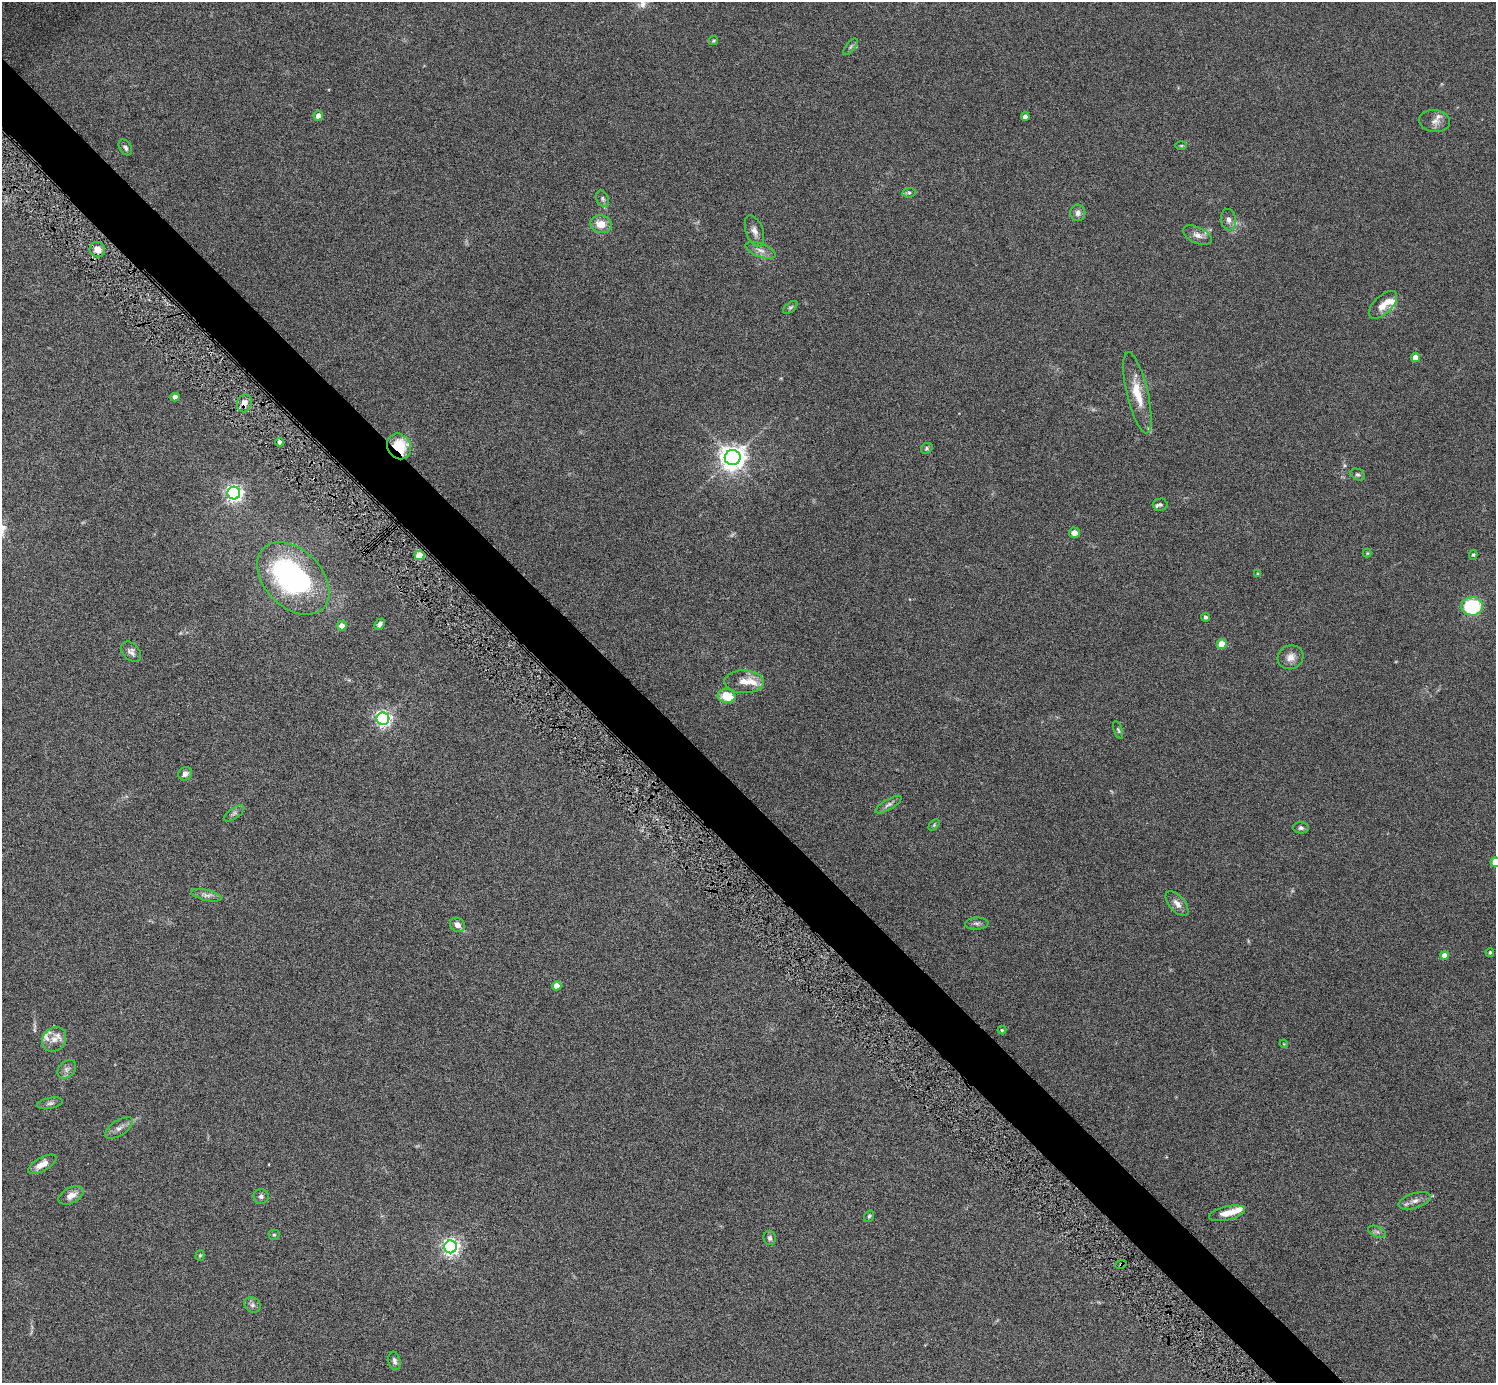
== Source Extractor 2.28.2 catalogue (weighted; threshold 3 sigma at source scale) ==
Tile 11 of 4 x 4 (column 3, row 3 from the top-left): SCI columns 3029-4522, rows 1713-3093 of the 6023 x 6019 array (HDU 1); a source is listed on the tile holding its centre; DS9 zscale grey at full resolution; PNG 1498 x 1385 px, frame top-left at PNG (2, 2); each listed source drawn as its Kron ellipse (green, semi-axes under 4 px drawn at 4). Shown black and unused: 4% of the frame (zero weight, under 5 of 9 exposures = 3% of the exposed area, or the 3 px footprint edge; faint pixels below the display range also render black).
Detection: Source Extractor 2.28.2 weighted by HDU 2 'WHT'; one run over the whole footprint, this tile lists its part. Background 0.0498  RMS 0.0042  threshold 0.0172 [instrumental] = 3 sigma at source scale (4.09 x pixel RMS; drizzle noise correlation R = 1.36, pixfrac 0.8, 0.05/0.05 arcsec/px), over >= 5 px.
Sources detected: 88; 1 too faint to see at this stretch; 1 inside a brighter object's white glare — neither listed nor drawn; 7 inside a brighter listed object's ellipse — not listed separately; the other 79 listed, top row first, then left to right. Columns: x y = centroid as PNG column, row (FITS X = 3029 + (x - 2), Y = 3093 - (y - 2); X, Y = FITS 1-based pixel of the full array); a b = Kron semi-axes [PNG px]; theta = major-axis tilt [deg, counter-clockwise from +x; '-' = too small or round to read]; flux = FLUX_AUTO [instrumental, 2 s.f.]
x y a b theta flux
713 41 4 4 - 0.54
850 47 10 4 51 0.96
318 116 4 4 - 2.8
1025 117 4 4 - 2.2
1435 121 15 11 -7 2.7
1181 146 6 4 1 0.48
125 147 8 5 -57 1.1
909 193 6 4 7 0.69
603 199 8 6 -65 0.96
1078 213 8 7 - 1.6
1229 220 11 7 -81 1.8
601 224 11 8 -13 5.1
754 231 16 8 -70 2.5
1197 235 15 8 -24 2.5
97 250 8 7 - 3.3
760 250 16 6 -21 2.3
1383 305 17 9 45 4.2
790 307 8 4 40 0.72
1415 357 4 4 - 4.8
1137 393 41 10 -77 9.4
175 397 4 4 - 2.8
244 403 9 7 76 2.5
279 442 4 4 - 0.92
399 446 13 11 -59 17
927 448 6 5 - 0.62
733 458 8 7 - 410
1358 475 7 5 -29 0.81
234 493 6 6 - 150
1160 504 7 6 - 0.97
1074 533 5 5 - 2.5
1367 553 4 4 - 0.35
419 555 5 5 - 11
1473 555 5 4 - 0.46
1258 574 4 4 - 0.63
293 578 42 28 -45 76
1472 606 11 9 6 25
1206 617 4 4 - 0.89
380 624 6 4 48 1.3
342 626 5 4 - 2.8
1222 644 5 4 - 10
131 652 12 8 -46 1.7
1291 657 13 11 25 3.1
744 682 20 11 -2 4.9
727 696 9 7 -10 8.6
383 719 6 6 - 120
1118 730 9 3 -70 0.56
185 774 7 6 - 1.7
889 805 15 5 31 1.5
234 813 12 5 34 1.1
934 825 6 4 46 0.48
1301 828 8 5 -2 1
1495 862 5 4 - 8.8
206 895 16 5 -14 1.7
1177 904 15 7 -49 2.6
977 924 12 6 3 1.3
457 925 8 6 -37 2.3
1490 952 4 4 - 0.65
1444 956 4 4 - 4
557 986 4 4 - 4.7
1002 1030 4 4 - 0.4
54 1039 13 11 48 3.5
1284 1044 4 3 - 0.31
67 1069 11 8 45 1.7
50 1103 13 5 11 1.2
119 1128 16 7 33 2.1
42 1164 16 6 29 3.7
71 1195 13 8 28 3
261 1196 7 7 - 1.1
1414 1201 17 7 17 2.5
1227 1213 18 7 13 4.6
869 1216 6 4 56 0.59
1377 1232 9 5 -23 1.1
274 1235 5 5 - 0.5
770 1238 7 6 - 0.99
451 1247 6 6 - 150
200 1255 5 4 - 0.49
1121 1264 6 3 18 0.56
252 1305 9 7 -34 1.2
394 1361 9 6 -77 1.2
Overlapping masked pixels (flux is a lower limit): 3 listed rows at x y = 244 403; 399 446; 1121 1264
Isophote crosses this tile's border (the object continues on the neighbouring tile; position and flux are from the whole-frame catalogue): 1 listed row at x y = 1495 862